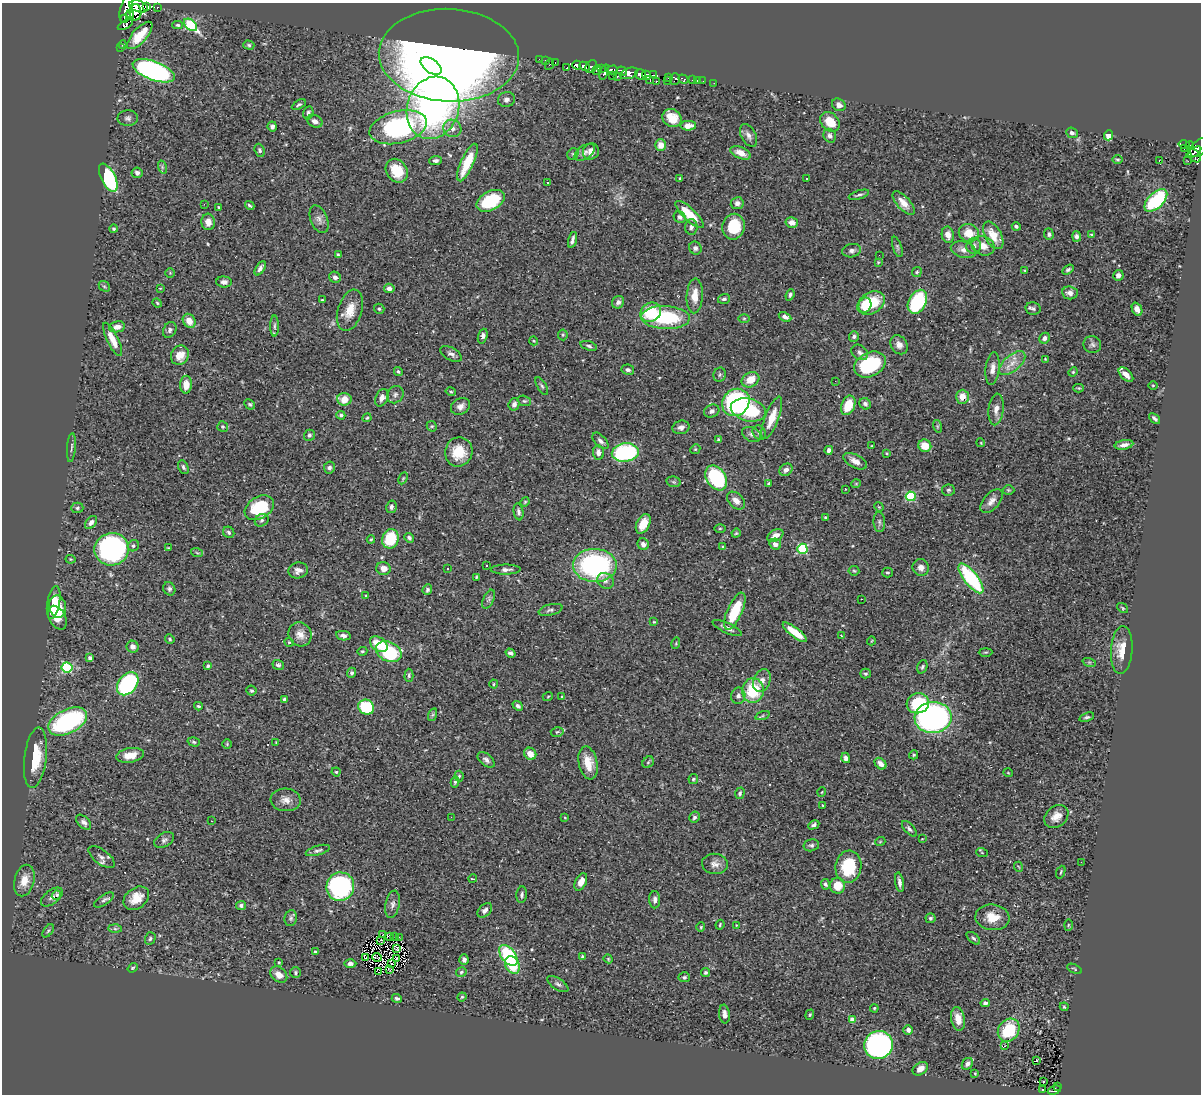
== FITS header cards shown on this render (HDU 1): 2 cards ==
NAXIS1  =                 1199
NAXIS2  =                 1092

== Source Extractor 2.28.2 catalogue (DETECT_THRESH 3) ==
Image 1199 x 1092 px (HDU 1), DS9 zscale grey, 1 PNG px = 1 image px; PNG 1203 x 1096 px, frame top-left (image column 1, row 1092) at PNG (2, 3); each listed source drawn as its Kron ellipse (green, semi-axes under 4 px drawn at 4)
Background 0.624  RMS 0.029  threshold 0.0857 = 3 sigma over >= 5 px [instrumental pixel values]
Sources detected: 453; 7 with non-positive FLUX_AUTO (blend fragments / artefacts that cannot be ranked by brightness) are neither listed nor drawn; the other 446 listed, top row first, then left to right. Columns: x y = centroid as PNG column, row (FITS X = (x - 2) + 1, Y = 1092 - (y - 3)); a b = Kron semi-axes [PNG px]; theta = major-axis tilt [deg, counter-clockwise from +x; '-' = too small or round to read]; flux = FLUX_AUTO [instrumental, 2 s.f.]
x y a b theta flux
138 6 9 5 -18 1000
146 6 4 3 - 31
157 7 3 3 - 62
126 9 14 6 75 1800
135 12 8 6 -87 550
130 15 5 3 - 360
125 19 3 3 - 330
125 25 8 4 28 100
178 25 5 4 - 2.9
191 25 7 5 -42 180
140 35 17 7 48 25
123 45 4 4 - 1.8
249 45 5 4 - 3.1
120 48 2 2 - 5.6
449 55 70 46 -2 2200
539 59 2 2 - 11
545 60 2 2 - 9.8
555 63 2 2 - 3.3
550 64 6 3 62 50
577 65 4 3 - 610
431 66 12 6 -36 110
584 66 6 3 -23 250
591 67 7 5 54 120
566 68 3 3 - 44
601 69 4 3 - 71
597 70 5 4 - 240
612 70 6 4 16 320
154 71 22 9 -20 490
622 71 5 4 - 420
604 72 8 4 70 460
629 73 9 5 20 880
641 75 5 5 - 1100
647 75 5 4 - 730
653 75 3 2 - 23
612 76 2 2 - 8.2
617 77 3 3 - 53
668 77 4 3 - 47
675 79 6 4 72 140
683 79 5 3 - 110
650 80 3 2 - 85
693 80 3 2 - 11
697 80 3 2 - 18
656 81 3 3 - 24
668 81 3 2 - 54
703 81 2 2 - 2.1
714 83 2 2 - 6.5
506 99 8 7 - 8.2
299 105 7 3 31 3.2
839 105 7 6 - 9.2
433 108 32 25 72 820
308 113 7 5 74 4.7
128 118 10 8 2 7
672 118 10 8 -37 33
315 121 8 6 -27 8.3
830 122 11 8 -45 35
272 126 5 4 - 5.2
688 126 8 5 0 18
398 127 29 16 14 310
452 128 9 8 - 13
1072 133 6 5 - 6.1
749 135 12 7 -62 9.3
1108 135 5 4 - 20
830 136 7 6 - 6.4
1184 144 5 3 - 120
661 145 6 5 - 20
1190 146 4 3 - 130
1199 148 11 7 49 490
1184 149 2 2 - 5.8
260 150 7 5 -70 4.1
591 151 8 8 - 12
585 152 11 6 33 9.4
1194 152 8 3 33 350
741 153 11 6 -24 19
573 154 6 5 - 3.3
1195 156 8 5 -51 340
1117 159 5 3 - 2.3
436 160 6 4 5 5.2
1159 160 3 2 - 17
1188 161 2 2 - 6.4
467 162 20 6 66 63
162 167 7 4 -72 3.2
397 171 13 10 -56 52
137 173 5 5 - 7.4
108 178 15 7 -64 210
680 178 4 3 - 2.1
806 179 3 3 - 7
547 182 3 2 - 3
859 195 10 3 16 4
1156 200 14 7 44 140
491 201 15 9 28 100
737 203 6 6 - 7.2
904 203 15 6 -47 21
204 204 2 2 - 9.3
250 206 5 3 - 3.6
219 207 3 3 - 1.9
690 215 19 6 -44 53
680 217 6 5 - 5.3
319 219 14 8 -68 9.9
208 222 8 6 -84 16
792 223 6 5 - 15
1016 226 4 4 - 3.8
691 227 7 6 - 5.4
734 227 13 11 79 63
113 229 4 4 - 3
969 233 10 9 - 31
1049 234 6 4 -87 4.2
948 235 8 6 -80 12
993 235 15 8 -61 34
1091 235 4 3 - 2.1
1076 236 5 4 - 6.7
572 240 8 3 74 6.2
974 246 8 7 - 7.4
983 246 12 9 -24 20
897 247 10 4 -73 4.2
695 248 7 6 - 5
963 250 13 8 -15 13
852 251 9 6 12 6.4
338 255 4 3 - 3
879 255 2 2 - 2
878 262 3 3 - 1.6
260 268 8 4 58 7.1
1025 270 4 3 - 2.1
1068 270 6 4 32 3.8
917 272 5 4 - 2.5
170 273 5 4 - 1.8
1118 275 5 5 - 9.2
335 277 6 5 - 5.9
224 282 8 5 -3 6.6
104 286 6 4 -42 3.4
160 288 3 2 - 1.1
389 288 5 5 - 8.7
1070 293 8 6 -7 9.9
790 295 6 4 69 4.2
695 296 17 8 87 25
724 299 6 4 19 4.8
322 300 3 3 - 1.7
618 302 6 6 - 6.7
917 302 13 8 61 150
157 303 5 4 - 2.3
871 303 15 10 32 66
865 305 8 6 69 65
379 309 5 5 - 3.5
1033 309 7 6 - 5
1137 309 7 5 -67 9.2
350 310 21 12 72 31
651 312 11 9 31 72
785 317 7 4 -29 7.2
665 318 24 11 -2 150
744 318 6 4 0 2.7
189 321 7 6 - 21
274 326 10 4 90 4.5
117 327 8 5 8 11
170 330 8 6 63 5.7
563 335 5 5 - 2.6
483 336 7 4 72 7.6
854 336 5 5 - 4.8
1044 338 6 5 - 7.1
113 339 18 5 -64 26
534 341 4 3 - 1.6
899 345 10 8 -56 13
1092 345 9 8 - 7
589 346 9 4 -17 4.1
860 352 9 7 -37 7.4
451 354 12 6 -29 7.6
180 355 10 8 61 24
1045 359 4 3 - 1.6
1012 363 16 8 41 20
870 364 16 12 27 140
993 369 16 7 84 14
628 370 6 5 - 4.9
398 371 4 3 - 3.1
1073 372 5 4 - 2.2
720 375 7 6 - 3.9
1126 375 9 5 -44 16
750 380 9 7 30 28
835 381 2 2 - 1.3
186 385 9 6 89 20
1153 385 4 3 - 1.5
542 386 10 4 -59 4.5
1079 388 5 4 - 2.2
451 392 5 4 - 2.6
395 395 9 7 51 6.7
962 397 7 6 - 19
382 398 9 6 64 11
344 399 7 6 - 25
524 401 7 5 -18 3.2
736 402 14 13 - 240
250 404 6 4 -43 3.1
514 404 6 5 - 7.8
865 404 6 5 - 5.4
848 405 10 6 68 43
460 406 10 7 28 10
996 409 16 7 83 14
748 410 18 11 -14 150
712 411 8 6 25 6.6
341 415 4 4 - 4.5
367 418 4 3 - 2.1
772 418 22 7 69 33
1154 418 6 3 -42 4.6
432 426 5 5 - 2.7
937 426 6 4 -72 2.7
223 427 5 5 - 2.6
681 427 8 6 14 9.7
759 433 7 6 - 4.8
751 434 10 7 -23 7.8
309 435 6 5 - 4.2
718 440 4 4 - 2.7
600 441 10 5 -47 6.9
981 443 4 3 - 1.6
1124 445 9 4 11 8.7
872 446 4 2 - 1.4
925 446 6 6 - 30
71 448 14 4 85 4.6
695 449 5 4 - 2.3
829 450 4 4 - 8.3
459 452 15 13 69 49
598 452 7 5 -84 9.9
625 452 13 9 6 220
886 453 4 4 - 1.8
855 461 13 6 -27 13
183 467 7 5 -64 4.2
329 468 6 5 - 6.3
786 470 7 5 40 8.5
403 478 6 4 65 2.4
716 478 13 9 -56 160
674 482 7 5 -12 3.8
769 483 4 3 - 2.5
856 484 5 3 - 1.5
845 489 3 2 - 0.95
948 490 6 5 - 3.8
1008 490 6 5 - 2.4
911 496 5 5 - 140
736 501 10 7 -43 12
991 501 14 8 49 12
525 502 5 4 - 2.3
391 507 6 5 - 5.1
879 507 5 3 - 1.7
77 508 6 5 - 3.2
259 508 16 11 31 100
519 512 8 4 -79 5.6
826 517 4 4 - 2.4
262 520 7 6 - 4.7
91 522 7 5 51 7.2
879 522 10 5 -85 4.7
643 524 10 6 64 29
720 528 5 3 - 2.1
229 532 6 5 - 4.5
736 533 4 4 - 2.2
775 535 9 5 29 14
409 538 5 4 - 5
371 539 4 4 - 2.1
390 539 10 8 71 85
643 544 6 5 - 7.4
775 544 6 5 - 10
133 546 6 5 - 3.4
722 547 4 3 - 1.7
168 548 3 2 - 1.9
112 549 17 16 - 460
802 549 5 5 - 170
197 553 6 3 -20 2.5
70 559 5 3 - 1.9
486 565 3 3 - 2.8
595 565 22 16 -2 320
921 567 8 8 - 11
383 569 7 6 - 14
448 569 3 2 - 3.8
298 570 10 8 14 11
506 570 15 5 0 8
854 571 5 4 - 2.4
887 573 5 5 - 3.3
476 577 4 3 - 2.2
971 578 18 6 -52 190
605 581 9 7 -33 7.1
169 589 7 6 - 4.4
427 590 5 4 - 3.8
366 596 4 4 - 2.2
489 599 10 5 66 5.1
861 599 3 2 - 1.6
54 603 16 6 80 36
58 607 11 8 -80 35
1123 608 6 4 -37 2.3
550 610 12 5 14 5.5
735 611 20 7 66 72
57 618 13 8 -62 34
654 622 3 3 - 2
727 628 16 5 -25 10
795 632 15 5 -37 33
300 634 12 11 - 17
841 635 4 2 - 1
343 636 7 4 -11 6.9
170 639 5 4 - 2.6
871 641 4 3 - 1.4
289 642 5 4 - 2.4
676 643 6 3 73 2.1
379 644 10 6 -35 48
133 647 6 6 - 7.5
1122 650 24 11 86 29
362 651 5 3 - 2.7
389 652 13 9 -25 150
986 652 7 3 1 2
510 653 5 4 - 6.8
90 658 4 3 - 6.3
1089 662 7 4 -18 2.8
278 665 6 5 - 4.6
208 666 4 3 - 3.9
67 667 5 5 - 170
922 667 7 5 69 3.4
352 673 5 4 - 4.6
865 674 5 5 - 3.4
409 675 6 4 89 3.8
762 681 12 8 67 13
128 684 13 9 51 240
494 684 4 4 - 2.2
753 690 12 10 85 84
251 691 5 5 - 3.5
548 696 5 3 - 1.6
738 696 8 7 - 7.4
562 697 3 2 - 1.8
284 699 3 3 - 3.9
918 703 11 10 - 110
198 706 4 3 - 2.5
518 706 5 4 - 4.6
366 707 8 7 - 100
432 715 6 4 70 3.2
763 716 7 4 18 3.3
933 717 18 15 4 650
1087 717 8 4 19 4.1
68 721 21 12 27 280
557 732 6 5 - 3.5
194 742 6 4 -18 3.2
276 742 3 3 - 1.4
227 744 4 4 - 1.9
530 754 6 5 - 21
130 755 14 7 10 24
914 755 4 4 - 2.6
35 758 30 11 83 54
846 758 5 4 - 6.8
486 760 10 6 -41 7
648 762 6 5 - 2.7
588 763 17 9 -79 29
880 764 7 5 -44 11
336 772 4 4 - 2.8
1008 773 5 3 - 1.5
459 776 5 4 - 2.8
693 779 5 4 - 3
455 782 5 4 - 3.1
822 792 5 3 - 1.5
740 793 6 4 73 3.9
286 800 15 11 -4 16
823 805 3 2 - 1.9
1056 816 13 10 39 18
451 817 2 2 - 3.3
694 817 5 5 - 4.5
565 818 3 2 - 1.2
211 821 2 2 - 1.4
84 822 9 5 -45 7.1
814 825 6 4 27 4.8
909 829 9 4 -47 5.2
922 839 3 2 - 1.1
164 840 10 7 30 6.4
880 842 5 3 - 1.5
811 845 8 6 12 4.5
318 850 12 4 16 5.5
982 853 6 4 -20 1.9
102 857 15 7 -37 9.3
1081 862 2 2 - 2.7
715 864 13 10 -5 12
848 867 16 13 82 84
1019 867 5 3 - 1.5
1061 872 6 2 68 2
473 879 4 2 - 1.7
24 880 16 10 76 24
581 882 9 5 64 18
899 882 10 4 -81 7.6
825 884 5 4 - 4
838 886 8 7 - 31
340 887 14 14 - 320
56 895 5 4 - 8.2
522 895 8 5 84 4.5
52 897 13 6 38 7.9
136 898 14 10 37 29
104 900 11 5 34 5.2
655 900 9 5 -89 7.5
393 904 14 7 78 8.7
241 905 5 4 - 4.1
485 910 8 5 44 7.2
992 917 17 12 -7 36
291 918 8 6 81 4.8
930 918 5 5 - 3.2
720 925 5 3 - 2.1
737 925 4 3 - 1.3
1068 925 5 3 - 1.9
701 927 5 4 - 2.2
115 929 7 4 -2 3.1
48 931 7 4 54 3.2
383 934 3 2 - 1.9
390 937 3 3 - 0.7
395 937 3 2 - 3.2
399 937 2 2 - 1.3
150 938 6 5 - 3.9
973 938 8 4 -41 4.1
381 940 2 2 - 1.8
396 948 4 2 - 0.67
315 952 4 3 - 2.8
508 955 12 7 -53 160
377 957 5 2 - 1.6
583 957 4 4 - 7.1
366 958 3 2 - 1.5
397 959 3 2 - 1.7
608 959 4 4 - 2
464 960 5 4 - 7.4
279 962 3 3 - 1.7
350 963 6 4 0 5.7
392 963 2 2 - 1.7
512 965 9 7 -62 52
133 968 5 3 - 2.4
389 969 3 2 - 1.7
1075 969 8 3 -28 2.2
379 972 4 2 - 0.87
461 972 5 5 - 3.7
296 973 5 5 - 3.3
706 973 4 4 - 3.7
279 975 9 7 -40 16
684 977 6 5 - 3.4
558 984 12 5 -34 6.2
462 997 5 4 - 2.5
397 998 5 4 - 3.9
985 1003 5 4 - 5
1064 1007 4 3 - 2
874 1008 4 3 - 2
724 1014 9 5 -84 9
810 1015 5 4 - 2.4
958 1019 12 7 -79 20
852 1020 4 4 - 26
908 1030 5 4 - 6.7
1009 1030 12 10 53 70
878 1045 14 14 - 560
1005 1046 3 2 - 6.2
1036 1060 3 2 - 11
967 1064 6 5 - 5.8
920 1069 8 5 36 15
975 1073 3 2 - 1.6
1044 1081 3 3 - 2.7
1057 1086 3 2 - 14
1042 1090 2 2 - 1.2
1054 1090 7 4 20 6.9
At the frame edge (FLAGS 8, measured only in part): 2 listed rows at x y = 126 9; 1199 148
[7 non-positive-flux detections neither listed nor drawn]